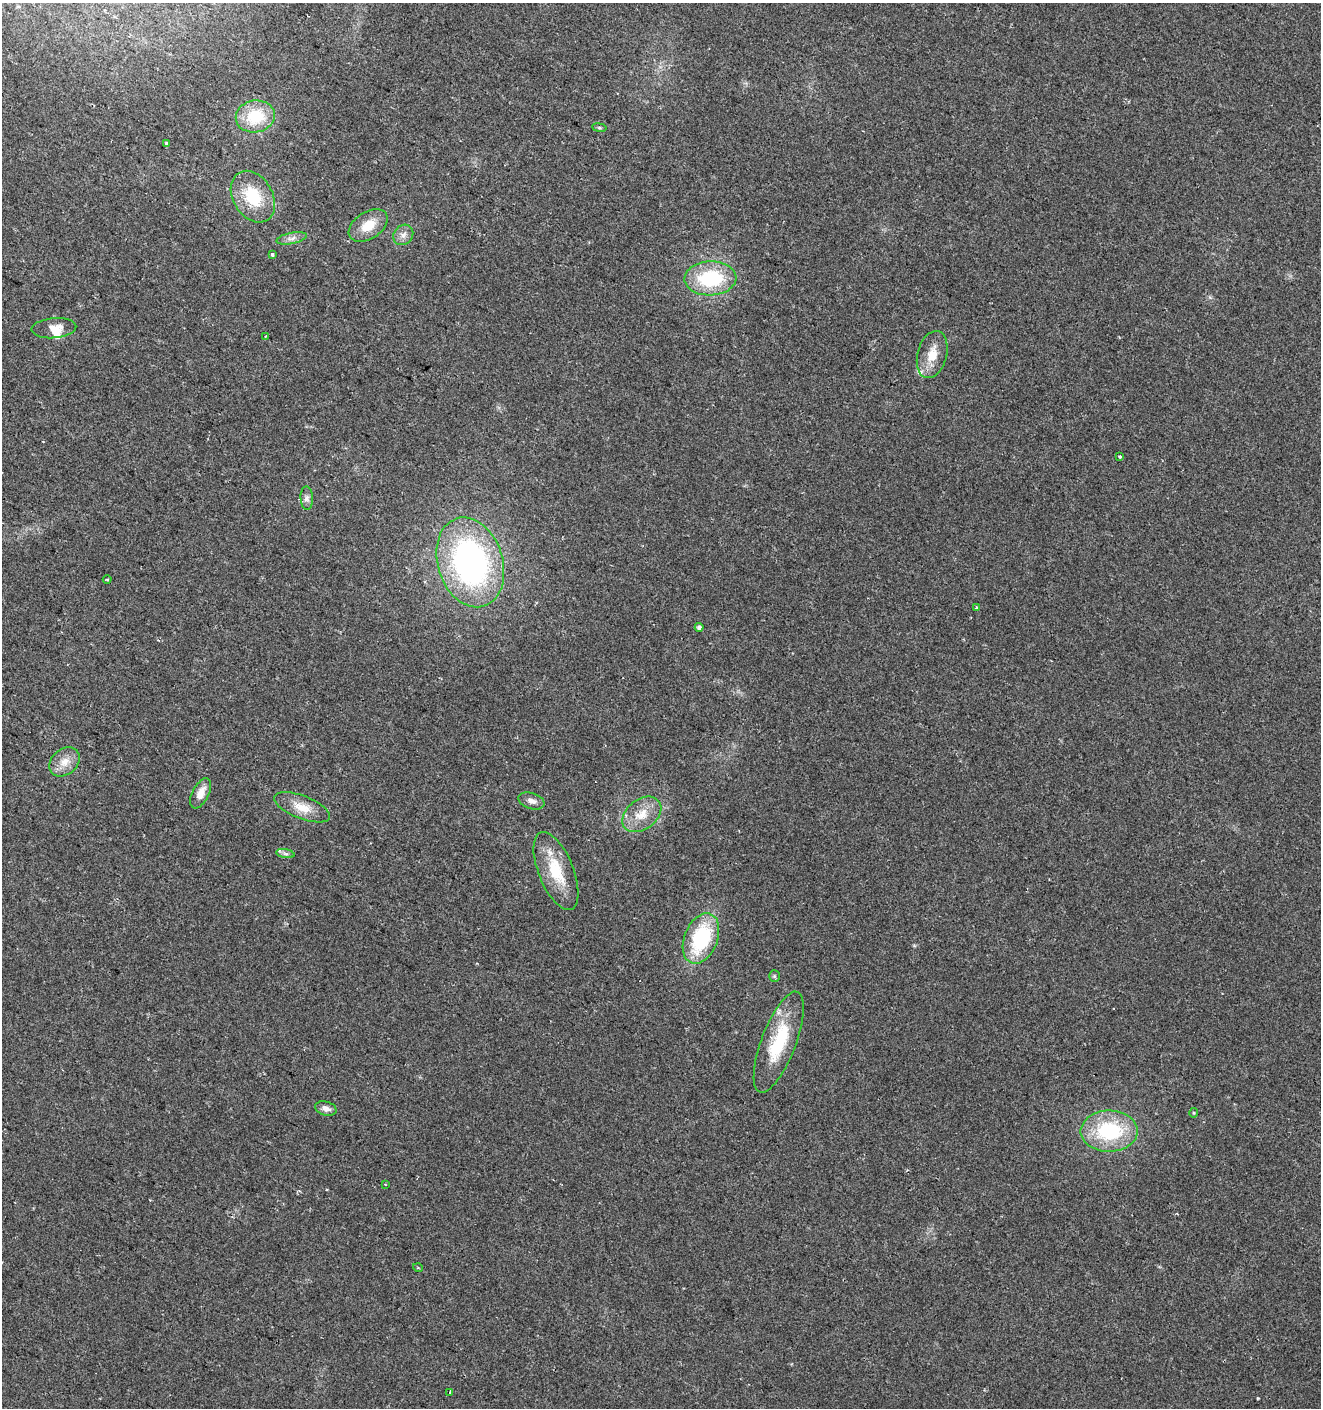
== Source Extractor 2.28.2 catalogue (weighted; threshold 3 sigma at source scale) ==
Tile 11 of 4 x 4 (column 3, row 3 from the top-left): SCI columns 2909-4227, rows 1407-2812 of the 5750 x 5630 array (HDU 1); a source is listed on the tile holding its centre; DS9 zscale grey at full resolution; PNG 1323 x 1410 px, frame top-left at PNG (2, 3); each listed source drawn as its Kron ellipse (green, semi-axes under 4 px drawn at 4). Shown black and unused: <1% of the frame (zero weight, under 2 of 3 exposures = <1% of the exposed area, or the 3 px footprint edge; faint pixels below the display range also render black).
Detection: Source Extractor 2.28.2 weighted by HDU 2 'WHT'; one run over the whole footprint, this tile lists its part. Background 0.0782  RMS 0.0098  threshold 0.0443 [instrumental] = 3 sigma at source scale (4.5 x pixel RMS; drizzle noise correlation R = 1.50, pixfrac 1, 0.0396/0.0396 arcsec/px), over >= 5 px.
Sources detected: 37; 1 cosmic-ray / hot-pixel residue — neither listed nor drawn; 2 inside a brighter listed object's ellipse — not listed separately; the other 34 listed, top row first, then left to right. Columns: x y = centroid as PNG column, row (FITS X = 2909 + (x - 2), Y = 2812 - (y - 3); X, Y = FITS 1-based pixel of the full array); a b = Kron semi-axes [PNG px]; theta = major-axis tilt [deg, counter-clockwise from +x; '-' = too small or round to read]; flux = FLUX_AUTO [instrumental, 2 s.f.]
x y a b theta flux
255 116 20 16 10 38
599 128 7 3 -8 1.4
166 143 4 4 - 1
253 197 28 19 -59 40
368 225 21 13 33 20
403 235 11 9 52 5.9
292 238 15 5 12 5
272 254 3 3 - 6.1
710 278 26 17 2 70
54 328 22 10 4 11
265 336 3 2 - 1.1
932 355 24 14 75 18
1120 457 3 3 - 4.1
307 498 12 6 -87 4.2
470 562 46 32 -72 270
107 580 4 3 - 1.1
976 608 3 3 - 1.6
699 627 4 4 - 3
65 762 17 12 41 12
201 793 16 8 63 11
532 801 13 8 -17 5.4
302 807 30 11 -21 17
642 814 22 15 37 20
285 854 9 4 -9 2.8
556 871 41 17 -68 39
701 938 26 16 68 79
774 976 6 5 - 1.4
779 1042 53 17 69 59
326 1109 11 7 -15 5.6
1194 1113 5 3 - 0.96
1109 1131 28 20 1 76
385 1184 3 2 - 0.79
418 1268 5 3 - 1.1
450 1393 4 3 - 2.2
Unlisted compact peaks at least as high as the median listed source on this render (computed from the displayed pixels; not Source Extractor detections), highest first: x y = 1258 1398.